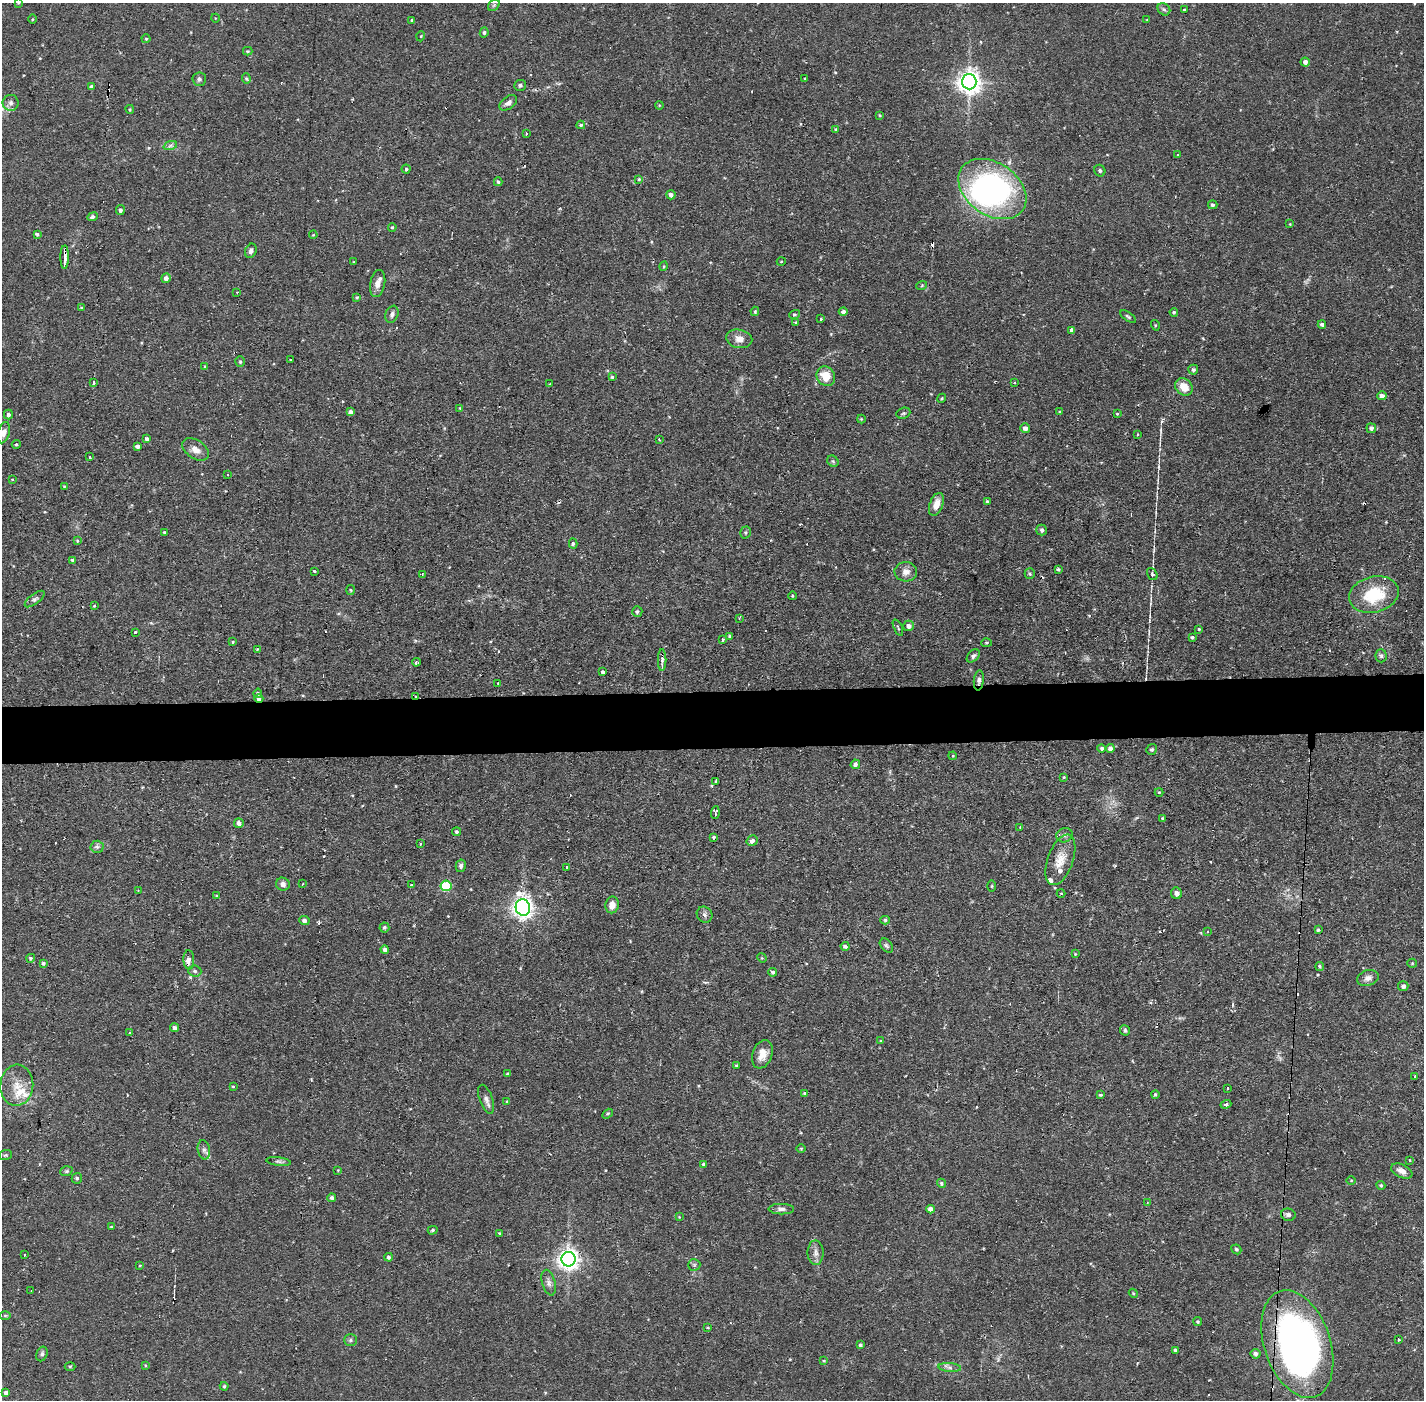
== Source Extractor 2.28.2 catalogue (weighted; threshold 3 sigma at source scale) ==
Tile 5 of 3 x 3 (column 2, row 2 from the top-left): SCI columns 1424-2845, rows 1450-2847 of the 4268 x 4297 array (HDU 1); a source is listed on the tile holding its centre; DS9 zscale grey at full resolution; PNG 1426 x 1402 px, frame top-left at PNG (2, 3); each listed source drawn as its Kron ellipse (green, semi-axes under 4 px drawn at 4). Shown black and unused: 4% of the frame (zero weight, under 2 of 3 exposures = <1% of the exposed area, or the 3 px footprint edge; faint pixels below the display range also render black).
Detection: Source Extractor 2.28.2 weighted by HDU 2 'WHT'; one run over the whole footprint, this tile lists its part. Background 0.0735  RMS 0.0063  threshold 0.0284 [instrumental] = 3 sigma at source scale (4.5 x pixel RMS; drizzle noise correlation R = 1.50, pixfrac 1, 0.05/0.05 arcsec/px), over >= 5 px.
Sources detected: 287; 1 inside a brighter object's white glare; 22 cosmic-ray / hot-pixel residue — neither listed nor drawn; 7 inside a brighter listed object's ellipse — not listed separately; the other 257 listed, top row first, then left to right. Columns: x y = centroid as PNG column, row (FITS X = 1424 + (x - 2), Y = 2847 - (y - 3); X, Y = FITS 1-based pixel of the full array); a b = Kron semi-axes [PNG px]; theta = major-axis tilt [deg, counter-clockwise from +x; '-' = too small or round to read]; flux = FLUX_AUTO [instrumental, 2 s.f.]
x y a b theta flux
18 3 3 3 - 0.49
494 5 6 5 - 1.1
1164 9 7 5 -42 1.5
1185 9 3 3 - 7
215 18 4 3 - 0.46
33 19 4 3 - 0.66
412 20 3 3 - 2.1
1147 20 4 2 - 0.44
484 32 5 4 - 1.3
421 36 5 3 - 0.57
146 39 4 4 - 0.71
248 51 5 4 - 0.74
1305 62 4 4 - 2.2
246 78 5 4 - 0.93
199 79 6 6 - 1.7
805 79 3 2 - 1.2
969 82 7 7 - 510
520 85 6 5 - 1.3
91 87 4 3 - 2.1
11 103 8 8 - 2.4
508 103 10 6 36 2.8
659 105 4 3 - 0.63
130 109 4 3 - 0.68
880 115 4 3 - 0.63
581 125 4 4 - 0.93
836 129 4 3 - 0.6
526 134 3 3 - 0.75
170 146 7 4 19 1.3
1177 154 3 2 - 0.92
406 169 4 4 - 1.1
1100 171 6 5 - 1.2
639 179 3 3 - 0.77
498 182 4 3 - 1.2
992 189 37 26 -35 150
671 195 4 4 - 2.2
1213 205 4 4 - 1.2
120 210 5 4 - 1.7
92 217 5 4 - 1.6
1290 224 2 2 - 0.42
392 227 4 3 - 0.75
37 234 4 3 - 1
313 235 4 3 - 0.5
251 251 7 5 69 2
65 257 12 3 89 13
354 262 3 2 - 0.4
781 262 4 3 - 0.47
664 266 5 3 - 0.55
166 278 5 4 - 3.1
378 284 14 7 78 4.1
922 285 5 3 - 0.62
237 292 3 3 - 0.52
357 297 4 4 - 0.77
82 308 4 3 - 1.4
755 311 5 3 - 0.85
843 312 4 4 - 2
1174 312 4 4 - 0.87
392 314 9 6 69 2.1
795 314 5 3 - 0.84
1128 317 9 4 -35 1.1
821 319 3 2 - 1.1
795 322 4 3 - 0.68
1322 324 4 4 - 1.5
1155 325 5 3 - 0.56
1072 330 4 4 - 2.2
739 339 13 9 -10 4.9
290 360 3 2 - 0.82
240 362 5 4 - 0.89
205 367 3 3 - 0.69
1193 370 5 5 - 1.4
826 376 10 9 - 10
612 377 4 4 - 0.91
1015 382 3 2 - 0.59
93 383 4 3 - 5.7
550 384 2 2 - 0.45
1184 387 9 8 - 8.8
1382 396 5 4 - 2.8
942 398 4 3 - 0.6
460 408 4 4 - 0.61
351 412 4 4 - 2.2
1060 412 3 3 - 1.6
903 413 7 5 20 1.1
1117 414 4 3 - 0.7
8 415 5 4 - 1.9
861 419 4 4 - 0.63
1025 428 5 4 - 2.5
1371 428 5 5 - 2
4 433 11 6 74 3.1
1137 435 3 2 - 1
147 439 4 4 - 2
659 439 3 3 - 0.52
16 444 4 4 - 0.75
137 446 4 4 - 2.2
196 449 15 9 -33 5.1
90 457 3 2 - 0.7
833 461 6 5 - 0.97
228 475 3 3 - 1.5
12 479 3 2 - 0.46
64 486 4 4 - 0.61
987 502 3 3 - 1.3
936 504 12 6 70 6.4
1042 530 5 5 - 1.6
164 532 3 3 - 0.67
745 532 6 5 - 1.1
77 541 4 4 - 0.58
573 543 5 4 - 1.1
73 560 4 4 - 1.4
1058 569 3 3 - 1.1
314 571 3 2 - 1.3
906 572 11 9 -2 4.4
422 574 3 3 - 0.84
1030 574 5 5 - 0.98
1152 574 6 4 -54 1.2
350 590 5 3 - 0.64
1374 595 25 18 14 28
792 596 4 3 - 0.47
35 599 12 5 37 1.6
94 606 3 3 - 0.46
637 611 5 5 - 1.2
739 618 3 2 - 0.67
909 626 5 5 - 2.6
898 627 9 3 -68 0.85
1199 629 3 3 - 0.6
135 632 3 3 - 1.7
730 636 4 3 - 1.1
1192 637 4 3 - 1.1
722 640 3 3 - 3.2
233 642 3 3 - 0.6
986 643 5 4 - 0.75
257 649 3 3 - 0.45
973 656 8 5 45 1.5
1381 656 6 5 - 1.4
662 660 11 3 90 2
416 662 4 3 - 2.9
603 672 4 3 - 1.6
979 680 10 5 85 1.9
498 683 2 2 - 0.5
258 693 4 4 - 0.99
415 696 3 2 - 1.2
259 699 4 4 - 2.4
1102 748 4 4 - 1.2
1110 749 4 4 - 2.5
1152 749 6 5 - 0.99
953 756 4 3 - 0.48
855 764 5 4 - 1.7
1064 777 3 3 - 0.98
716 781 3 3 - 1
1159 792 4 4 - 0.62
715 813 6 3 85 1.7
1162 818 4 3 - 0.67
239 823 5 4 - 2.7
1020 827 4 3 - 0.87
457 832 4 4 - 1.3
1064 835 8 7 - 2.1
714 837 4 3 - 1.5
752 841 6 5 - 2.5
421 843 3 2 - 0.71
97 847 6 6 - 1.6
1060 860 26 12 70 11
461 866 6 5 - 1.5
566 867 3 3 - 1.4
283 884 7 6 - 2.7
302 884 3 2 - 0.49
411 885 3 2 - 0.76
446 886 5 5 - 46
992 886 5 3 - 0.63
138 890 2 2 - 0.43
1061 893 4 4 - 0.67
1177 893 6 5 - 2.4
217 896 4 4 - 0.59
612 905 8 6 78 5.3
523 907 8 7 - 400
705 915 8 7 - 2
885 920 4 4 - 0.93
304 921 5 4 - 1.8
384 927 5 5 - 1.4
1318 930 4 3 - 0.84
1207 932 3 2 - 0.7
845 946 4 4 - 1.6
886 946 8 5 -50 1.4
385 950 4 4 - 1.7
1075 954 4 3 - 0.53
31 958 4 4 - 1.1
762 958 5 4 - 0.57
189 960 10 5 -87 2.8
43 963 4 4 - 1.2
1412 963 5 4 - 0.68
1320 966 4 4 - 0.9
195 971 6 5 - 1.3
773 972 4 4 - 1.4
1368 978 11 7 18 3.1
1403 986 5 5 - 1.9
175 1028 4 4 - 1.6
1125 1030 5 5 - 1.4
130 1033 3 2 - 0.91
881 1041 3 2 - 0.48
762 1054 15 9 70 6.4
737 1066 4 3 - 0.82
508 1074 3 3 - 0.94
1415 1076 3 3 - 0.7
17 1085 20 16 85 12
233 1086 4 2 - 0.55
1227 1088 3 2 - 0.92
805 1093 3 3 - 1.6
1100 1095 4 3 - 0.82
1155 1095 4 4 - 1
486 1099 15 6 -70 3
507 1101 4 4 - 0.74
1226 1104 5 4 - 1.1
608 1114 6 4 34 0.95
801 1148 5 3 - 0.61
204 1150 10 6 -78 2.1
5 1155 7 5 20 0.86
1409 1160 3 3 - 2
278 1161 12 4 -7 1.6
704 1164 4 3 - 1.5
338 1170 3 2 - 0.52
66 1171 6 4 19 0.93
1402 1171 11 6 -26 3.9
77 1178 5 5 - 1.2
1351 1180 5 3 - 0.49
941 1183 5 4 - 1.1
1381 1185 4 4 - 0.82
332 1198 4 4 - 1.5
1147 1203 3 3 - 0.56
781 1209 13 5 0 2.3
930 1209 4 4 - 3.2
1288 1215 7 6 - 2.1
679 1217 4 4 - 0.5
111 1227 3 3 - 0.52
433 1230 5 4 - 0.97
500 1233 4 4 - 0.81
1236 1249 5 4 - 1.1
816 1253 12 8 -90 3.4
24 1255 3 2 - 1.1
389 1257 4 4 - 1.5
569 1259 7 7 - 410
140 1265 4 3 - 0.5
694 1265 6 6 - 1.1
549 1283 13 6 -74 2.8
31 1291 3 2 - 0.79
1133 1293 5 3 - 0.67
5 1315 6 4 0 0.75
1198 1322 4 4 - 0.85
708 1328 4 2 - 0.5
350 1340 6 5 - 1.2
1398 1340 3 3 - 1.7
1297 1344 56 33 -71 280
860 1345 4 3 - 0.93
1175 1350 3 3 - 0.91
42 1354 7 5 68 1.4
1255 1354 5 5 - 2.1
824 1361 4 3 - 0.55
145 1365 4 2 - 0.51
70 1366 5 3 - 0.7
950 1367 11 4 -4 1.9
224 1386 4 4 - 0.8
6 1393 4 4 - 1.9
Overlapping masked pixels (flux is a lower limit): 5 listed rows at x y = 65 257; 979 680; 415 696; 259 699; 569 1259
Isophote crosses this tile's border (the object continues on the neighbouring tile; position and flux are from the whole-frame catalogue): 1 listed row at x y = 18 3